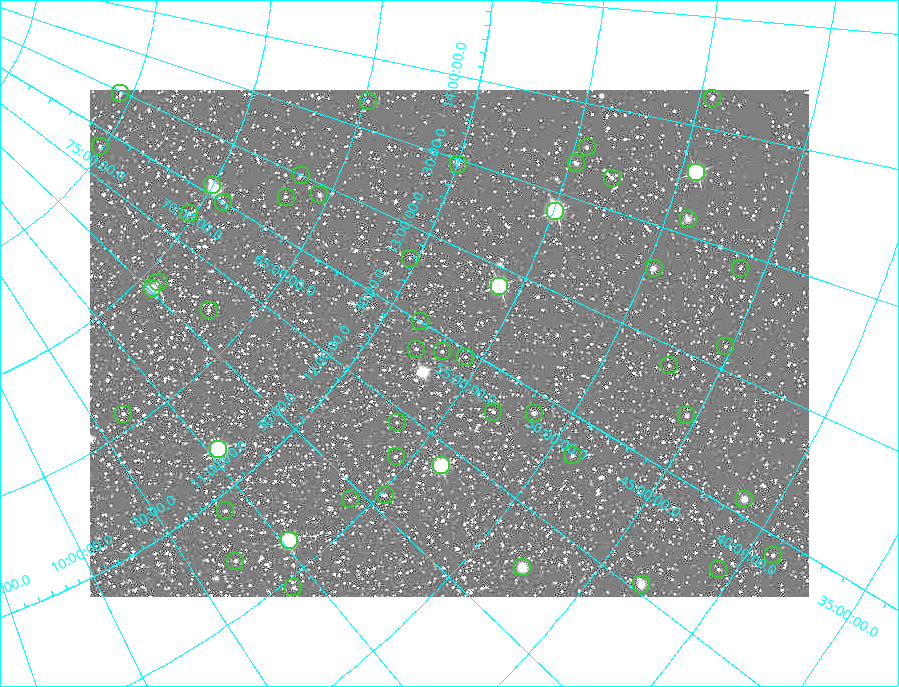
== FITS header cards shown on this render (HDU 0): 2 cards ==
NAXIS1  =                  719 / length of data axis 1
NAXIS2  =                  507 / length of data axis 2

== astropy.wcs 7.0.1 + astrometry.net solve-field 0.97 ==
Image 719 x 507 px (HDU 0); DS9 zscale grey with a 90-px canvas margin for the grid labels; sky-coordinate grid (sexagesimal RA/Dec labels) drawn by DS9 from the SOLVED WCS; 50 Tycho-2 reference stars matched to detected sources circled (green)
Header WCS: none
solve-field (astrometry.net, Tycho-2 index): SOLVED blind (the file carries no WCS)
Solved WCS: RA---TAN-SIP/DEC--TAN-SIP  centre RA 12:28:43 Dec +56:43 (187.18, +56.71 deg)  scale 171 arcsec/px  FOV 2045.9' x 1445.2'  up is +58 deg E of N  parity flipped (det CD > 0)
(file carries no celestial WCS; the grid is the blind solution)
Tycho-2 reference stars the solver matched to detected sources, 50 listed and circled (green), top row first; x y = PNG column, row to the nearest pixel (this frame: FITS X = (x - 90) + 1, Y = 507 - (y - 90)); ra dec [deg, ICRS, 3 dp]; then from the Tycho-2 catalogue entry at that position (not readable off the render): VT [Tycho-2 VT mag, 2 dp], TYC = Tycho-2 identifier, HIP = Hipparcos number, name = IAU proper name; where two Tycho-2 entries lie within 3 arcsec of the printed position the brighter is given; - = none
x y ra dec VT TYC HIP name
120 93 194.697 +75.472 6.11 4551-2415-1 63340 -
712 98 212.072 +49.458 5.45 3468-1122-1 69068 -
368 101 205.375 +64.822 5.85 4167-915-1 66798 -
100 146 184.708 +75.161 5.47 4550-2114-1 60044 -
587 147 206.649 +54.433 5.67 3851-1507-1 67231 -
576 163 205.184 +54.682 4.83 3851-1506-1 66738 -
458 164 202.113 +59.946 5.46 3856-621-1 65728 -
696 172 206.886 +49.313 1.84 3467-1257-1 67301 Alkaid
301 175 194.979 +66.597 5.51 4169-515-1 63432 -
612 178 204.877 +52.921 5.47 3851-126-1 66634 -
212 185 188.683 +70.022 5.09 4397-1799-1 61384 -
319 194 193.869 +65.438 5.26 4168-930-1 63076 Taiyi
286 197 191.893 +66.790 5.61 4168-929-1 62423 Tianyi
223 202 187.528 +69.201 5.20 4394-1871-1 60998 -
555 211 200.984 +54.922 3.88 3850-1386-1 65378 Mizar
189 213 183.785 +70.200 5.85 4396-1740-1 59746 -
688 219 203.614 +49.016 4.68 3466-1270-1 66234 -
410 258 192.164 +60.320 5.89 4162-1200-1 62512 -
654 268 199.560 +49.682 5.13 3462-2651-1 64906 -
740 268 201.569 +46.028 5.98 3460-2493-1 65550 -
158 282 174.012 +69.323 5.30 4392-141-1 56583 -
499 286 193.507 +55.960 1.76 3845-1190-1 62956 Alioth
152 288 172.851 +69.331 3.99 4392-1805-1 56211 Giausar
209 310 175.618 +66.745 5.45 4159-1359-1 57111 -
420 321 187.489 +58.406 5.37 3847-1128-1 60978 -
725 346 196.468 +45.269 5.77 3459-2148-1 63916 -
416 349 185.212 +57.864 5.69 3840-1167-1 60212 -
442 351 186.263 +56.778 6.02 3837-1071-1 60584 -
465 357 186.896 +55.713 5.87 3844-1299-1 60795 -
669 365 193.736 +47.197 6.02 3459-2145-1 63024 -
493 412 184.373 +53.191 5.95 3834-1091-1 59920 -
534 413 186.006 +51.562 4.86 3458-2328-1 60485 -
123 414 160.486 +65.716 5.24 4151-1450-1 52353 -
686 415 191.283 +45.440 5.66 3459-2147-1 62223 La Superba
397 422 178.993 +56.599 5.95 3836-1020-1 58181 -
218 449 165.933 +61.751 2.02 4146-1274-1 54061 Dubhe
572 455 184.953 +48.984 5.47 3457-1877-1 60122 -
396 456 176.732 +55.628 5.40 3835-1057-1 57477 -
441 465 178.458 +53.695 2.40 3833-1034-1 58001 Phecda
385 495 173.770 +54.785 5.74 3832-1275-1 56510 -
350 499 171.488 +55.850 5.84 3828-1134-1 55797 -
744 499 188.436 +41.357 4.31 3020-2541-1 61317 Chara
225 510 162.849 +59.320 5.69 3829-470-1 53064 -
289 540 165.460 +56.382 2.35 3827-1079-1 53910 Merak
773 555 186.462 +39.019 5.12 3018-2755-1 60646 -
235 561 160.931 +57.199 5.78 3826-1075-1 52478 -
522 567 176.513 +47.779 3.82 3452-2140-1 57399 Taiyangshou
718 569 184.031 +40.660 5.86 3017-2100-1 59831 -
641 584 180.528 +43.046 5.24 3019-2030-1 58684 -
293 587 163.394 +54.585 5.26 3823-1032-1 53261 -